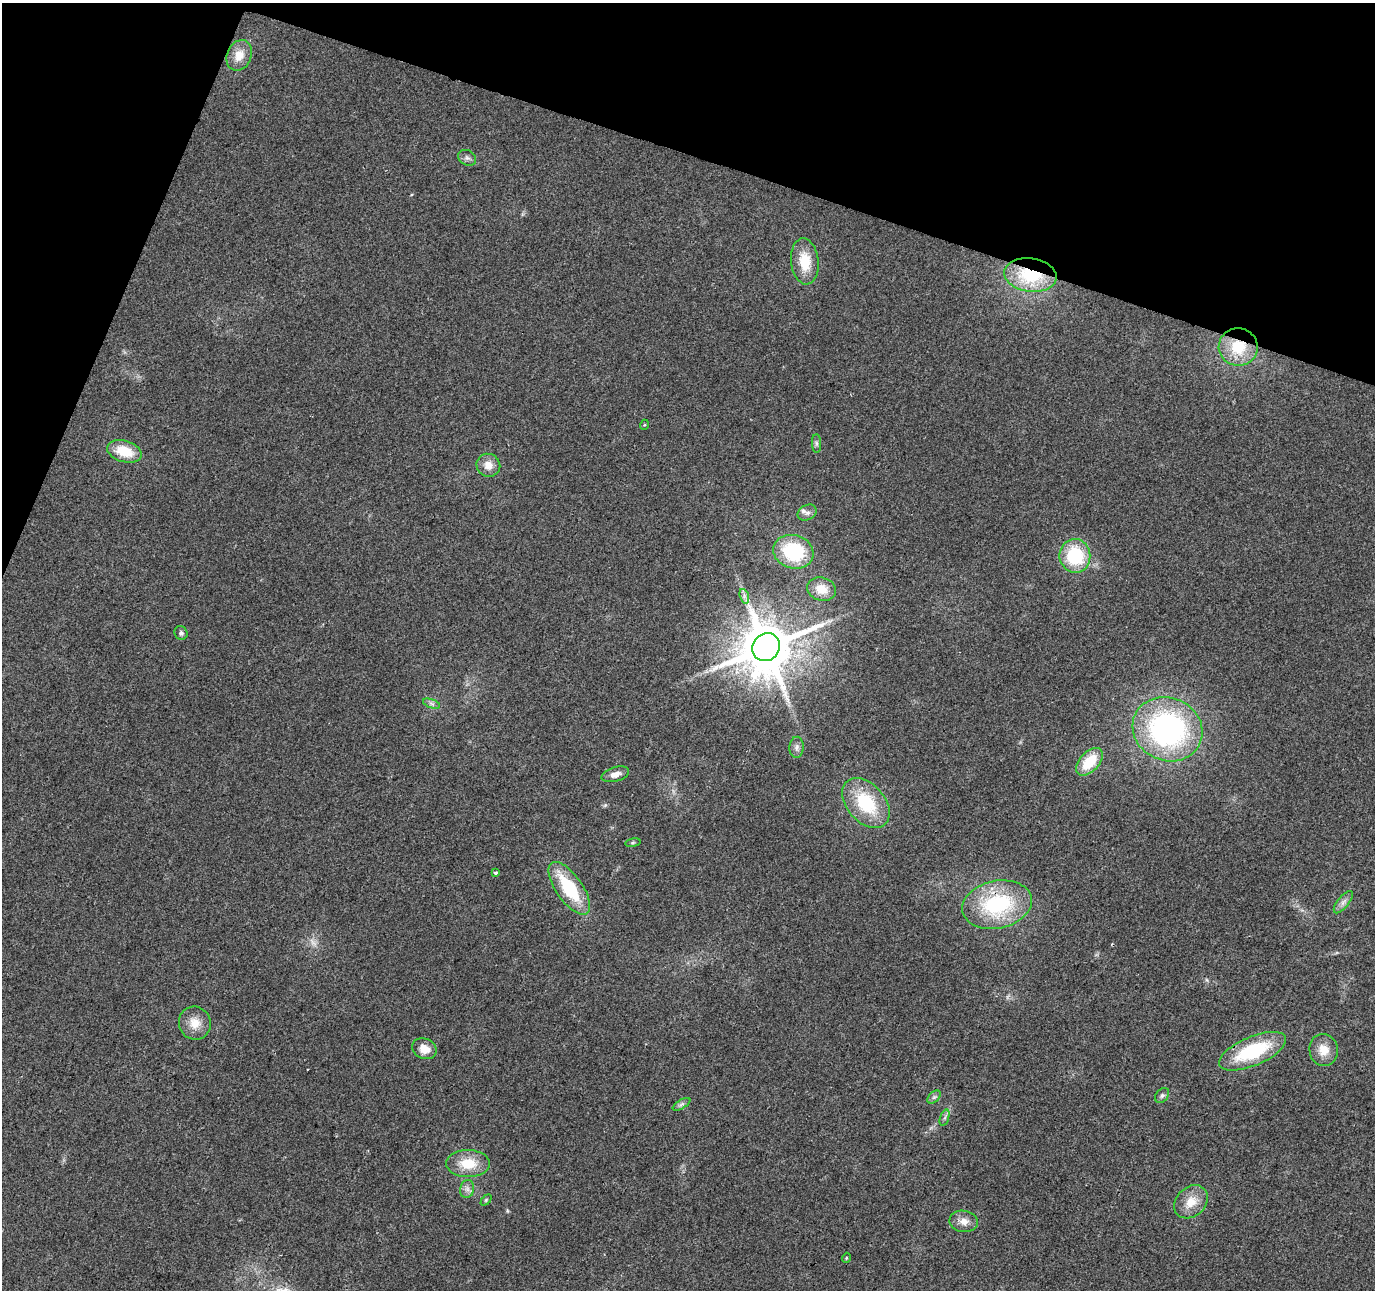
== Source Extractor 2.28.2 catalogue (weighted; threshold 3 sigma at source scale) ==
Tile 2 of 4 x 4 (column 2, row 1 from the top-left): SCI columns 1374-2746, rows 4078-5365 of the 5500 x 5642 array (HDU 1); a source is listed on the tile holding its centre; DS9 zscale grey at full resolution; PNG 1377 x 1292 px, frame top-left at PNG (2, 3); each listed source drawn as its Kron ellipse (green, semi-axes under 4 px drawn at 4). Shown black and unused: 16% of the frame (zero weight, under 2 of 3 exposures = <1% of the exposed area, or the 3 px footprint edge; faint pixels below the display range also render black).
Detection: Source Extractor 2.28.2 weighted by HDU 2 'WHT'; one run over the whole footprint, this tile lists its part. Background 0.0384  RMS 0.0065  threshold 0.0294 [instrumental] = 3 sigma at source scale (4.5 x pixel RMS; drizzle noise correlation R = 1.50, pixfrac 1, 0.0396/0.0396 arcsec/px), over >= 5 px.
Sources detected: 44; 1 too faint to see at this stretch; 1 cosmic-ray / hot-pixel residue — neither listed nor drawn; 1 inside a brighter listed object's ellipse — not listed separately; the other 41 listed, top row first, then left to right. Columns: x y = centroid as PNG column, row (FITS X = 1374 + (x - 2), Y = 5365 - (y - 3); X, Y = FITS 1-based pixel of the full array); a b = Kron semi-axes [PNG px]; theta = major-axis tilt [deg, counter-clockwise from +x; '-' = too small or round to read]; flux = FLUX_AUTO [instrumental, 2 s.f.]
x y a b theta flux
239 55 16 12 67 9.6
467 158 9 7 -29 2.3
805 261 23 13 -83 17
1030 275 26 16 -7 41
1238 347 19 19 - 25
644 425 5 3 - 0.57
816 443 9 4 -89 1.5
124 451 18 10 -17 17
488 465 12 11 - 6.7
807 513 10 7 26 2.8
793 552 20 16 -16 45
1075 556 17 15 -80 38
822 589 15 11 -17 9.7
744 596 7 4 -72 1.9
181 633 7 6 - 1.6
766 647 14 13 - 4100
432 704 9 4 -19 1.6
1167 729 35 31 -24 150
797 747 10 7 87 2.6
1089 762 16 9 47 22
615 774 14 7 17 4.2
866 803 29 19 -49 38
633 843 8 4 9 1
495 873 3 3 - 1.4
569 888 31 13 -55 38
1343 902 13 5 51 3
997 905 35 24 12 63
195 1023 16 16 - 9.7
424 1049 13 10 -25 8
1324 1050 16 14 -76 9.6
1253 1051 36 14 23 47
1162 1095 8 6 49 1.8
934 1097 8 5 44 1.6
681 1104 10 4 31 1.7
945 1118 8 4 71 1.4
468 1164 22 13 0 17
467 1189 9 7 79 2.8
486 1200 6 4 46 0.81
1191 1202 19 14 44 11
964 1221 14 10 -8 5.5
846 1258 5 3 - 0.58
Overlapping masked pixels (flux is a lower limit): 3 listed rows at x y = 1030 275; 1238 347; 1253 1051